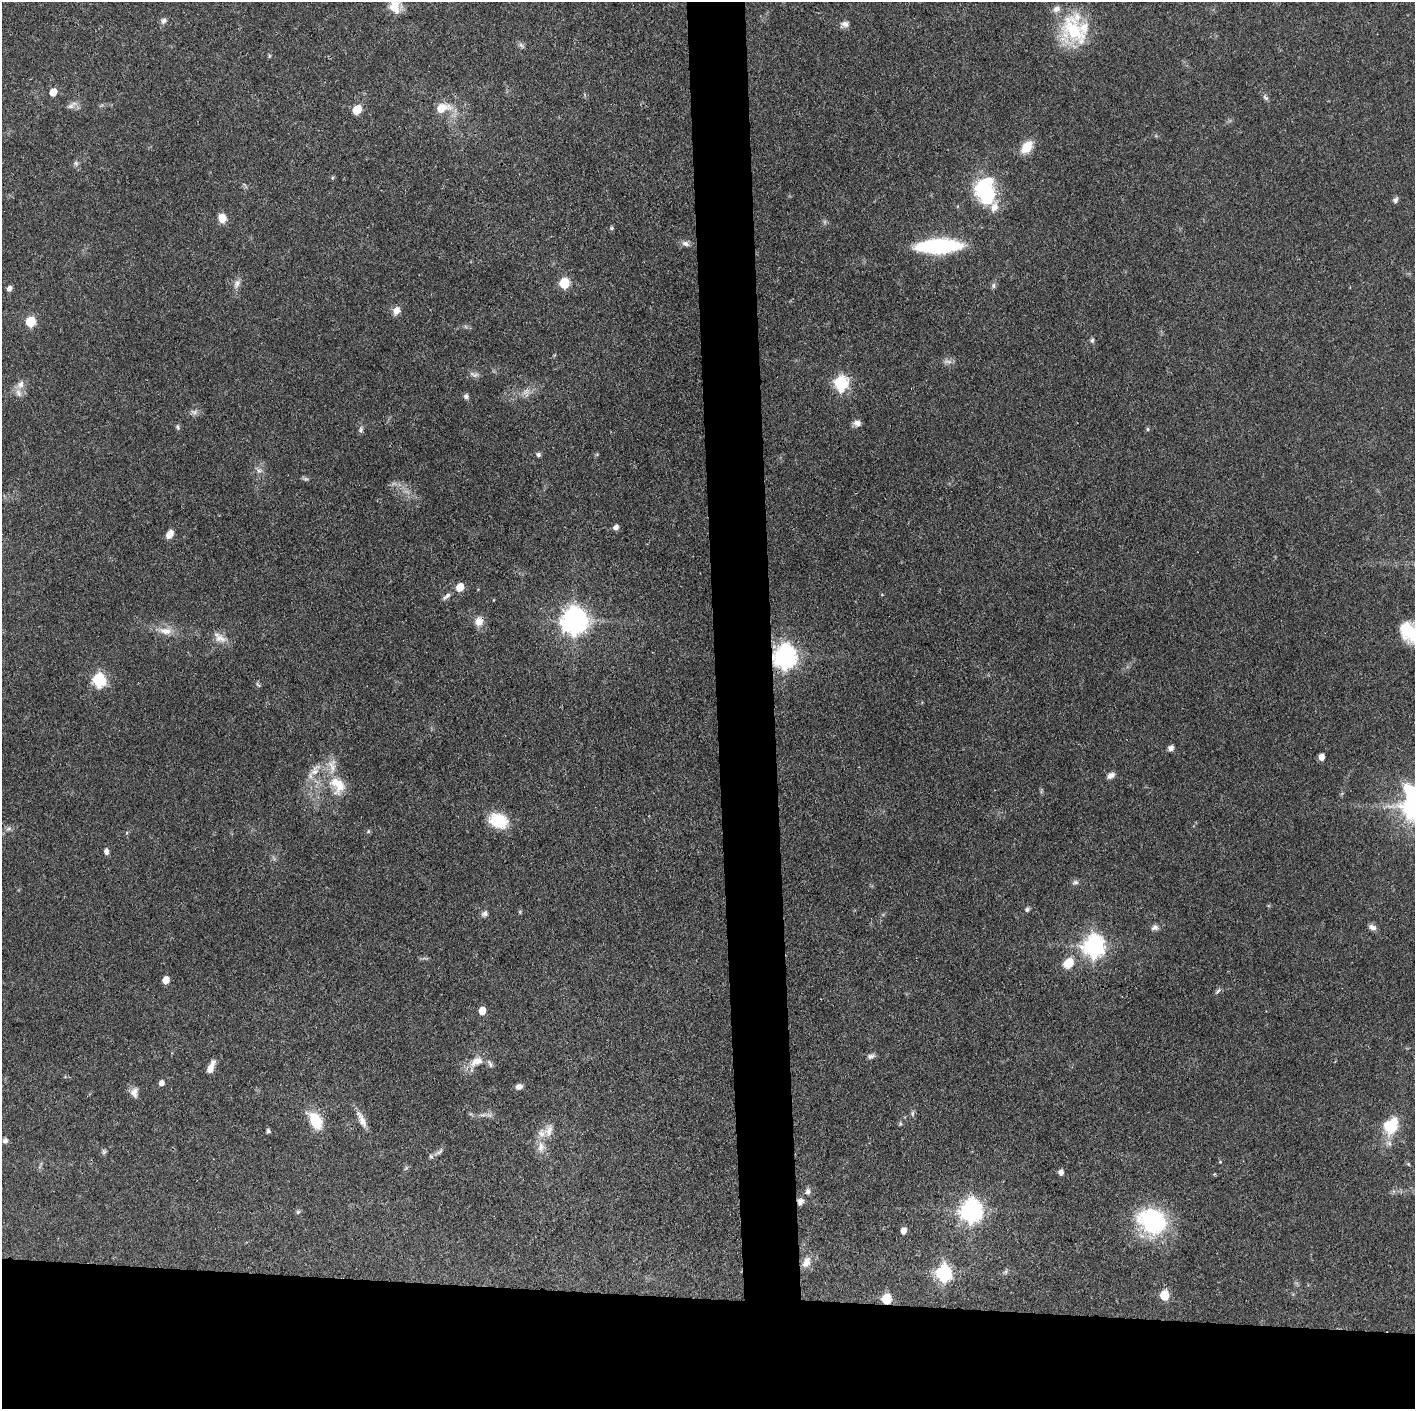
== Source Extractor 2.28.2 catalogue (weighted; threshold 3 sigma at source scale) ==
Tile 8 of 3 x 3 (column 2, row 3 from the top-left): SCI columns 1415-2827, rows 1-1407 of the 4241 x 4221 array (HDU 1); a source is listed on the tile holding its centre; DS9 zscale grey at full resolution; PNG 1417 x 1411 px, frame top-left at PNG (2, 2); no overlay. Shown black and unused: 12% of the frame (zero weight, under 3 of 4 exposures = <1% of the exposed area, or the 3 px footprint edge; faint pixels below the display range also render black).
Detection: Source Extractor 2.28.2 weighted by HDU 2 'WHT'; one run over the whole footprint, this tile lists its part. Background 0.087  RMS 0.004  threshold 0.0179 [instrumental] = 3 sigma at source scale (4.5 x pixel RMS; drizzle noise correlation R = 1.50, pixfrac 1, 0.05/0.05 arcsec/px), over >= 5 px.
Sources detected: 109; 3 too faint to see at this stretch — not listed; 8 inside a brighter listed object's ellipse — not listed separately; the other 98 listed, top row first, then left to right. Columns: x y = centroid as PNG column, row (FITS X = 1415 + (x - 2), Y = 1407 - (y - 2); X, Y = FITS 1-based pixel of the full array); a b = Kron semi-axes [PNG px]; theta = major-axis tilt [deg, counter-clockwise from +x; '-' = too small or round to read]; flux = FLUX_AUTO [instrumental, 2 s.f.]
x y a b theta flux
395 6 17 14 -70 5.9
164 21 8 6 44 1.2
845 24 10 8 -16 1.8
1073 30 42 29 -56 25
521 45 7 4 -19 0.86
269 56 6 4 72 0.46
53 92 6 5 - 5.2
1266 98 9 5 -45 0.99
72 105 15 6 33 1.9
442 108 14 9 14 7.5
357 109 6 5 - 11
1027 147 17 11 48 6.4
76 163 8 6 -46 1
985 190 29 22 -82 31
1395 200 8 6 53 1.1
222 218 10 8 -73 4.2
612 228 5 5 - 0.58
685 243 11 7 -20 1.7
938 246 41 13 2 44
564 283 6 6 - 20
237 284 14 6 79 2
993 286 9 5 84 0.94
9 288 5 4 - 1.8
396 311 10 8 60 2.7
30 322 6 6 - 22
1092 340 7 5 86 0.76
948 361 14 4 0 1.4
474 375 14 6 -10 1.5
841 383 7 6 - 64
20 385 12 8 56 2.6
466 396 6 6 - 1.3
857 423 9 7 -9 2
177 427 8 5 -70 0.77
1148 429 5 4 - 0.57
361 430 9 6 -88 1.1
538 455 7 6 - 0.91
259 471 8 6 -52 1.4
616 527 6 5 - 1.8
169 534 8 6 57 3.9
460 587 6 5 - 7
447 596 13 5 37 1.5
479 621 13 10 73 3.7
574 621 9 8 - 430
165 631 21 10 -5 4.9
1411 633 30 15 -37 19
220 638 18 11 -22 3.9
785 657 9 8 - 300
99 680 7 6 - 49
258 684 10 3 -50 0.53
1171 748 6 6 - 1.7
1321 757 6 5 - 3
315 770 21 9 53 4.8
1111 775 10 6 28 1.9
338 785 27 19 -57 11
498 821 23 17 -16 12
9 829 9 6 32 1.2
368 831 5 5 - 0.56
106 852 7 5 -81 1.5
1075 882 9 6 2 1.1
1027 909 6 6 - 0.81
520 912 6 4 -72 0.46
485 914 8 7 - 1.4
1372 927 11 7 -21 1.7
1155 928 11 7 7 1.5
1094 946 9 8 - 230
1069 963 12 9 48 6.9
166 980 6 5 - 5.8
1218 991 9 4 53 0.82
482 1011 6 5 - 5.6
871 1056 11 6 13 1.3
476 1061 21 12 25 5.6
211 1067 15 6 66 4
161 1083 6 5 - 1.9
519 1086 8 7 - 1.7
134 1092 14 9 87 2.6
912 1113 9 4 89 0.82
362 1120 25 7 -64 3.6
316 1121 17 10 -66 13
900 1124 6 4 79 0.54
1391 1126 20 15 61 13
268 1131 5 4 - 0.77
549 1131 18 9 71 3.7
5 1141 6 6 - 1.1
541 1147 15 9 85 3.5
104 1151 8 6 -89 0.79
439 1152 12 4 40 1.2
1061 1172 5 5 - 1.9
1214 1174 4 4 - 0.42
808 1191 9 7 86 1.4
800 1202 9 8 - 1.9
971 1211 9 8 - 270
298 1212 6 5 - 0.65
1152 1221 38 30 -26 35
903 1231 6 5 - 2.8
806 1262 15 10 62 4
944 1273 8 6 88 96
1164 1295 6 5 - 14
886 1299 7 6 - 18
Overlapping masked pixels (flux is a lower limit): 4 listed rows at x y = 479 621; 785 657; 800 1202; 886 1299
Isophote crosses this tile's border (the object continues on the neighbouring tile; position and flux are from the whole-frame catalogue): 2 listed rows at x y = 395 6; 1411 633